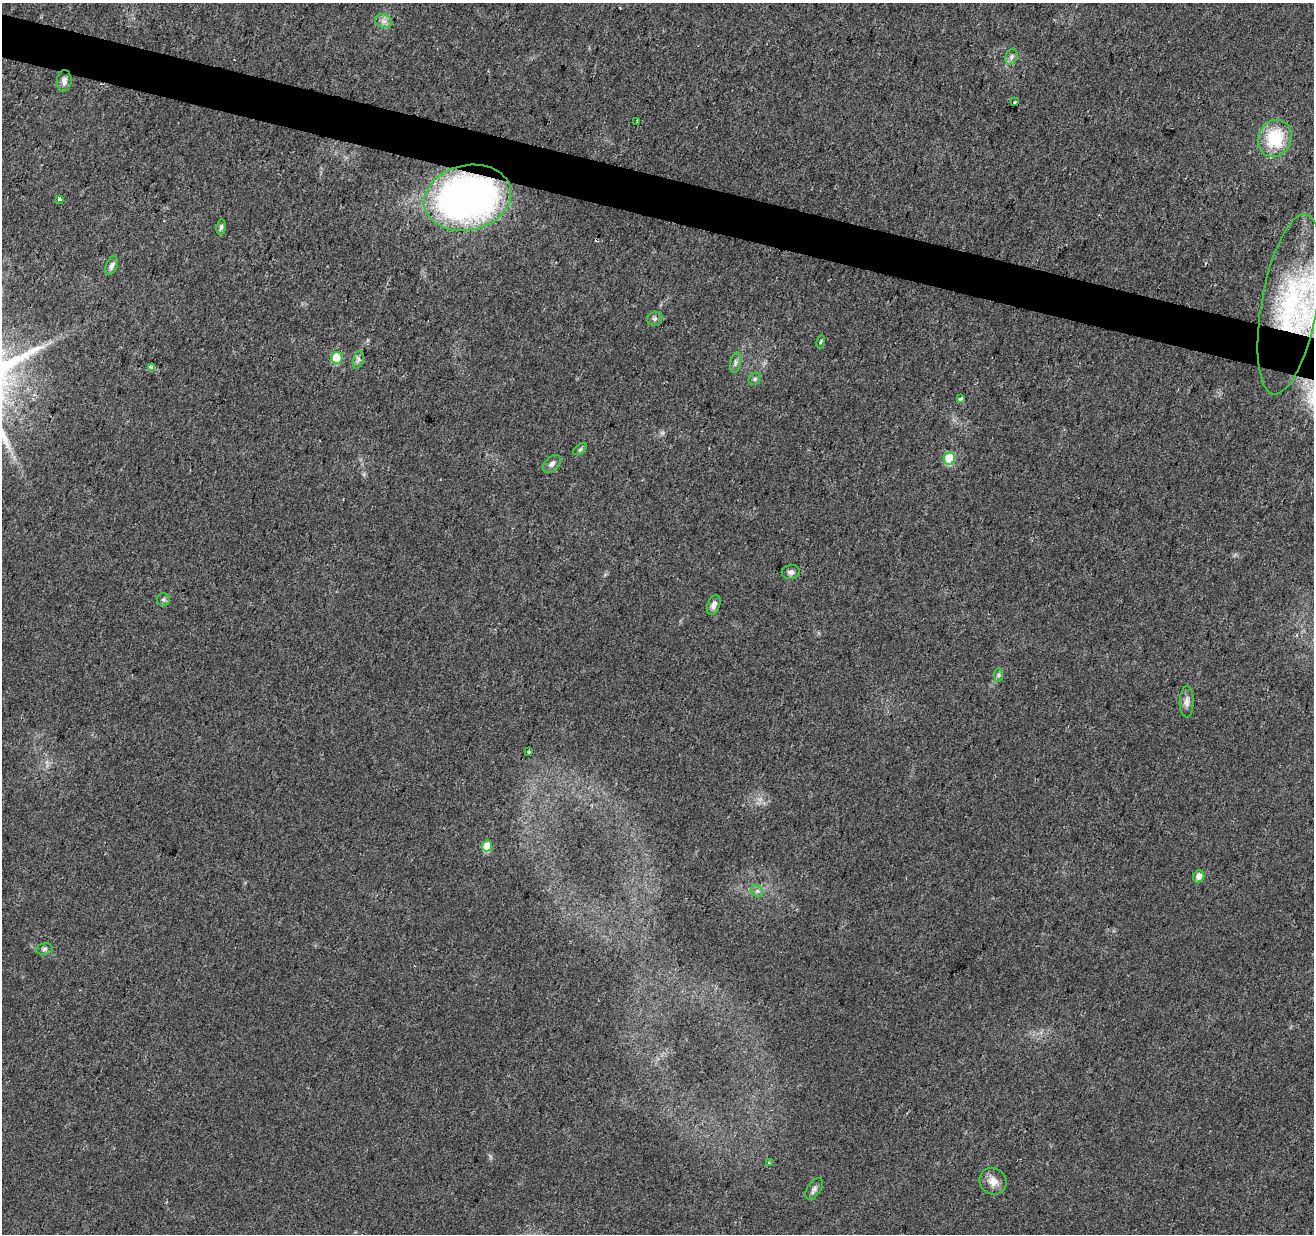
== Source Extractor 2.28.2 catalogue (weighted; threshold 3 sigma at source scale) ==
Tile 11 of 4 x 4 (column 3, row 3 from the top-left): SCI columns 2629-3940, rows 1512-2743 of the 5253 x 5423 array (HDU 1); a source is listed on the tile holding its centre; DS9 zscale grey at full resolution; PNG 1316 x 1236 px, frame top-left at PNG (2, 3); each listed source drawn as its Kron ellipse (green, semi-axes under 4 px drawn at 4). Shown black and unused: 3% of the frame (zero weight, under 2 of 3 exposures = <1% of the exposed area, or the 3 px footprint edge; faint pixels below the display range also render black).
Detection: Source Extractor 2.28.2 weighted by HDU 2 'WHT'; one run over the whole footprint, this tile lists its part. Background 0.0431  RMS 0.0057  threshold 0.0255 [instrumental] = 3 sigma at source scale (4.5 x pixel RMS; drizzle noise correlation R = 1.50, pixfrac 1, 0.0396/0.0396 arcsec/px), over >= 5 px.
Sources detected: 37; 2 cosmic-ray / hot-pixel residue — neither listed nor drawn; the other 35 listed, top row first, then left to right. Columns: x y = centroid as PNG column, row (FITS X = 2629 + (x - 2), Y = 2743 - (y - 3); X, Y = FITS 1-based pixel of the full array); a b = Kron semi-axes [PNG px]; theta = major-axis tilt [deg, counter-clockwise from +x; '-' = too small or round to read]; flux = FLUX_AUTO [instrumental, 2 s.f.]
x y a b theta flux
384 21 9 6 -20 2.4
1011 57 8 5 73 1.8
64 81 10 7 84 2.7
1015 102 3 3 - 4
637 122 4 3 - 2.9
1275 138 19 16 64 28
468 198 44 32 12 270
60 199 4 3 - 1.4
221 227 8 5 82 1.4
112 266 9 5 65 2.3
1290 304 91 28 80 76
655 319 8 7 - 1.7
821 342 7 3 80 0.66
337 358 6 5 - 19
358 360 9 5 73 1.7
736 363 10 5 76 1.8
152 367 4 3 - 8.1
755 379 7 5 44 1.1
960 399 4 3 - 2.5
580 449 8 4 37 0.98
949 459 6 5 - 31
552 464 10 6 43 2.4
791 572 9 7 7 2.3
163 600 6 6 - 1.2
714 605 10 6 67 2.8
998 675 7 4 89 1
1187 702 15 7 88 2.9
528 752 3 3 - 1.7
487 846 5 5 - 12
1199 876 6 5 - 3.9
757 891 7 5 -44 1.4
44 949 8 5 12 1.4
769 1163 4 3 - 0.93
993 1181 14 13 - 5.5
814 1189 12 6 54 2
Overlapping masked pixels (flux is a lower limit): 2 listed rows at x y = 468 198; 1290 304